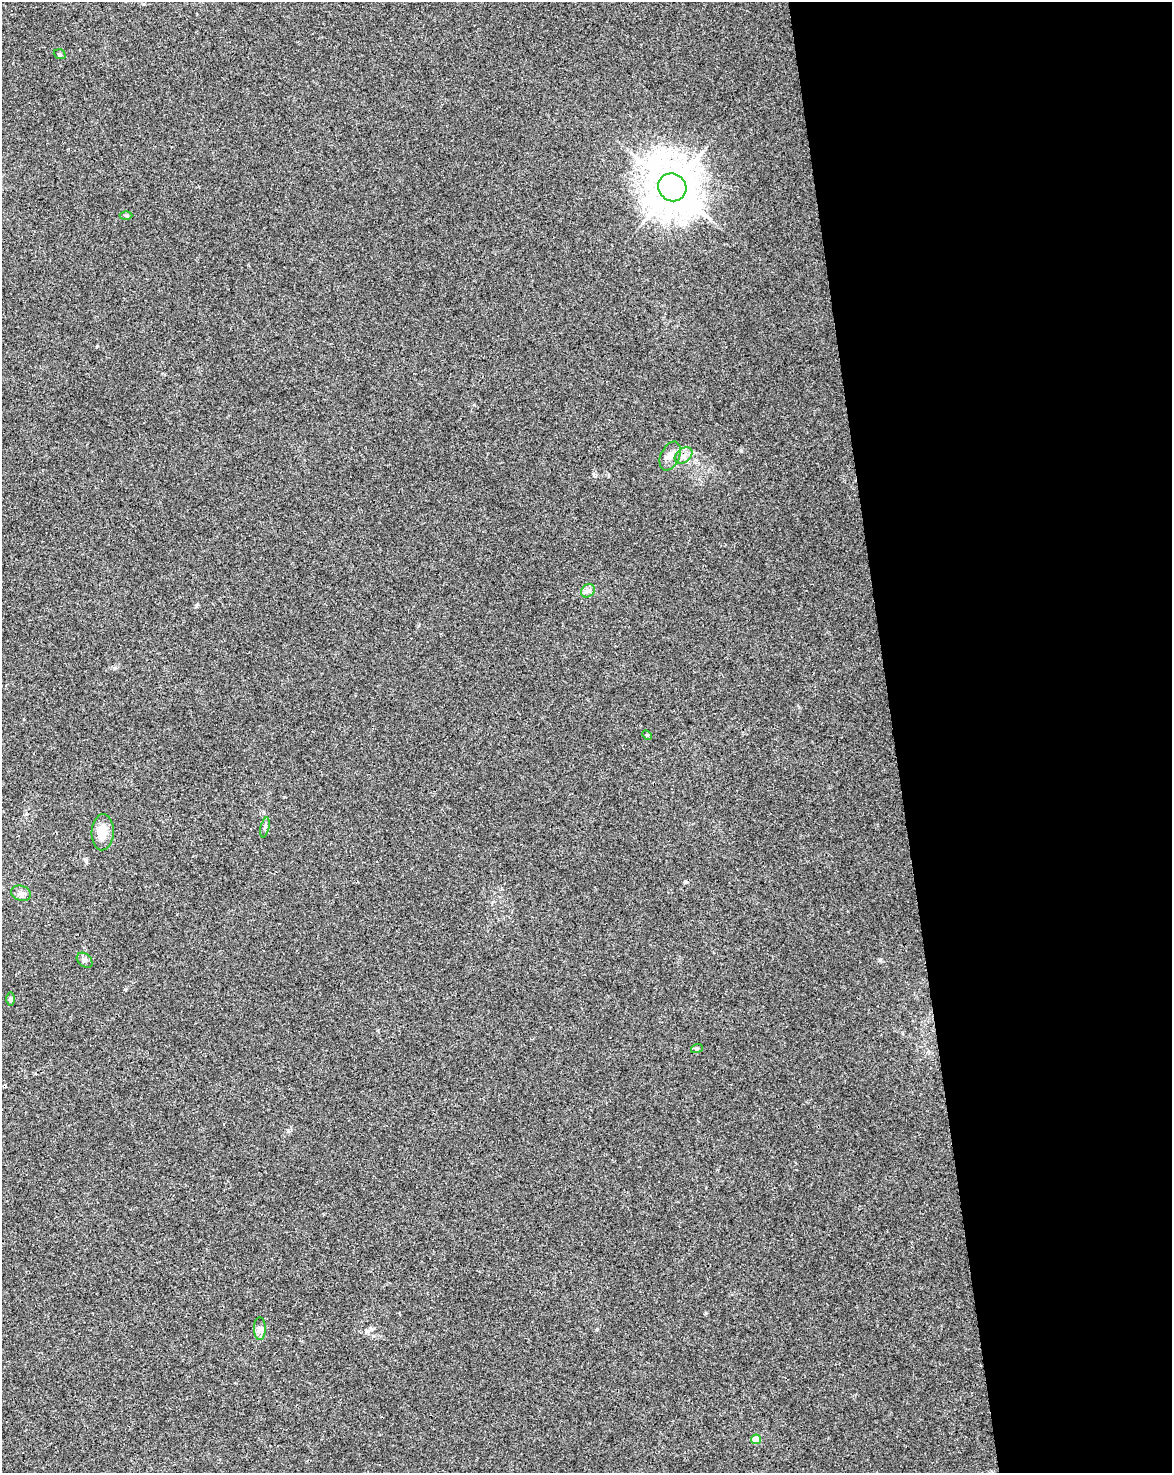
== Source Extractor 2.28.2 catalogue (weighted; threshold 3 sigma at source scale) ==
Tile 8 of 4 x 3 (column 4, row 2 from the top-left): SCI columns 3565-4734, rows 1538-3008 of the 4791 x 4502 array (HDU 1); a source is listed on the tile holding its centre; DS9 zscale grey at full resolution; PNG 1174 x 1475 px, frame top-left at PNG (2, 2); each listed source drawn as its Kron ellipse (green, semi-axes under 4 px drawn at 4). Shown black and unused: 24% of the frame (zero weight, under 3 of 4 exposures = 5% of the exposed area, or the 3 px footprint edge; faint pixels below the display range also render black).
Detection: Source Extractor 2.28.2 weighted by HDU 2 'WHT'; one run over the whole footprint, this tile lists its part. Background 0.00476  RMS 0.003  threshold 0.0135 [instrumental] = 3 sigma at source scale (4.5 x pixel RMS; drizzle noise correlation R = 1.50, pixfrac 1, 0.0396/0.0396 arcsec/px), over >= 5 px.
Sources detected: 16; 1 cosmic-ray / hot-pixel residue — neither listed nor drawn; the other 15 listed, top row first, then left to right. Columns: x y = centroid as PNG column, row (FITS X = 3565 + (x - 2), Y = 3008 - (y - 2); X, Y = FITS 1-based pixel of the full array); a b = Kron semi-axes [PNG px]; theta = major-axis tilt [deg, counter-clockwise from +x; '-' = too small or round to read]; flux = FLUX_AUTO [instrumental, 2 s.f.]
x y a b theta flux
60 54 6 4 -21 0.49
672 187 14 13 - 1200
126 215 6 4 -1 0.41
670 456 15 9 65 2.2
684 456 10 7 40 1.5
588 591 7 6 - 0.97
647 735 5 3 - 0.31
265 827 10 4 77 0.67
103 832 18 11 87 4.3
21 893 10 7 -18 1.3
85 960 9 6 -42 0.84
10 999 7 4 90 0.5
697 1048 6 4 18 0.35
260 1329 11 6 -90 1.2
756 1439 5 4 - 4.3
Unlisted compact peaks at least as high as the median listed source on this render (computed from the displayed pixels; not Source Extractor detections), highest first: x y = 741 451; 880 960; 97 346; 125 989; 288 1131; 706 1313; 196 606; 595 476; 114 668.